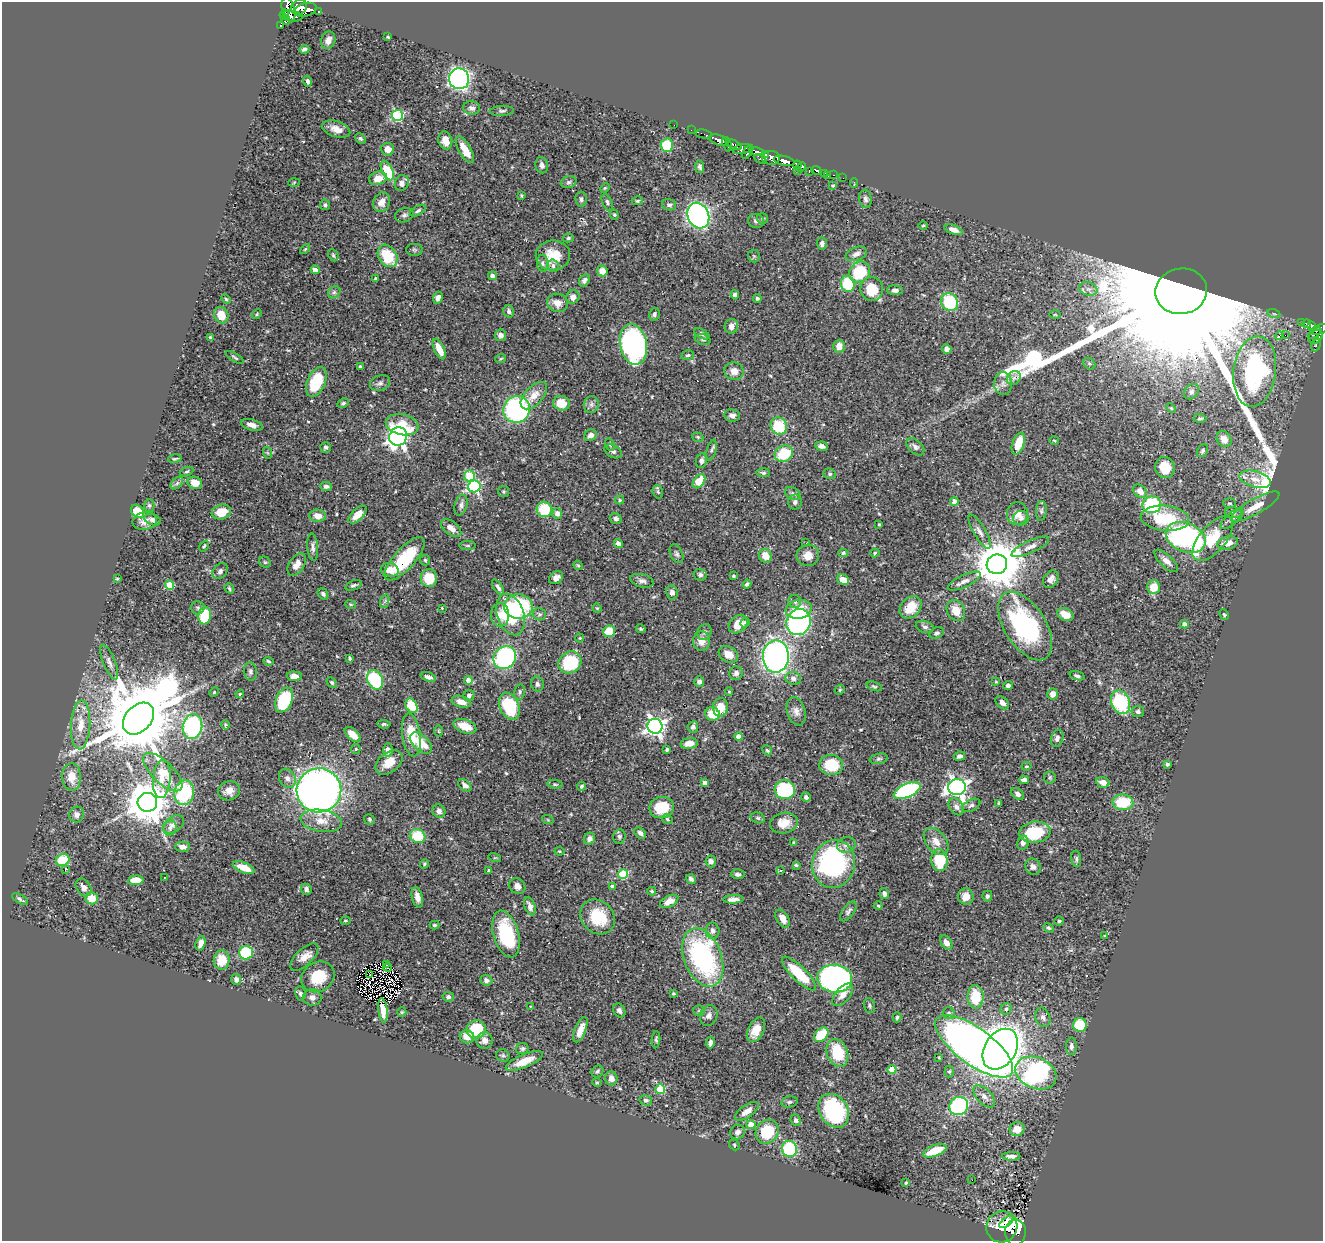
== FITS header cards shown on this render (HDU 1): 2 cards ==
NAXIS1  =                 1321
NAXIS2  =                 1239

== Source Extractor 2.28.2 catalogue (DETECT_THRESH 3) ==
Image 1321 x 1239 px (HDU 1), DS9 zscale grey, 1 PNG px = 1 image px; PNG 1325 x 1243 px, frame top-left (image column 1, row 1239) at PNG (2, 2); each listed source drawn as its Kron ellipse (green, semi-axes under 4 px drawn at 4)
Background 0.393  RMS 0.021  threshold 0.0632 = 3 sigma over >= 5 px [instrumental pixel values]
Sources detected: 551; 3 with non-positive FLUX_AUTO (blend fragments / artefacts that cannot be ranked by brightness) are neither listed nor drawn; of the other 548, the 500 brightest by FLUX_AUTO listed and drawn (48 fainter detections omitted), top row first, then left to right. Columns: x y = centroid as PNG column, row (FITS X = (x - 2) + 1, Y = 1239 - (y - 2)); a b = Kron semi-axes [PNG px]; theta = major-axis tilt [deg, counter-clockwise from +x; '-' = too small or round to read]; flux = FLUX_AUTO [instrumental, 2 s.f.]
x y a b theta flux
299 7 8 7 - 350
288 10 12 6 -73 450
305 10 11 6 15 330
318 11 3 3 - 28
285 14 4 3 - 83
291 16 11 5 -6 120
285 19 6 4 -66 93
281 25 4 3 - 4.9
388 37 3 3 - 1.6
328 40 9 7 71 9
304 49 5 4 - 3.7
459 79 10 10 - 560
308 81 5 3 - 3.8
472 108 8 7 - 5.3
502 111 12 5 3 3.7
397 116 5 5 - 150
674 125 2 2 - 4
336 129 14 7 -18 13
691 130 2 2 - 3.6
704 134 8 3 -12 220
360 139 6 4 -43 2.6
719 140 10 5 -20 330
445 141 9 7 -75 16
727 144 7 2 -71 30
734 144 8 3 -24 96
667 145 6 6 - 49
388 149 6 6 - 12
742 149 10 4 9 140
465 150 15 6 -60 25
757 151 8 3 -14 180
748 152 8 3 59 120
766 154 3 3 - 94
771 158 9 7 1 180
760 159 6 4 -28 82
784 161 10 4 -12 520
542 165 8 6 -75 5.1
797 165 4 4 - 180
700 167 6 4 -79 3.2
801 167 5 3 - 75
387 170 10 5 -65 64
816 170 5 3 - 92
797 171 3 2 - 9.9
809 172 3 2 - 19
824 173 3 3 - 57
834 175 3 2 - 4.7
828 176 3 2 - 3
378 178 9 6 16 15
843 178 2 2 - 3.6
294 182 5 4 - 1.5
569 182 8 6 15 3.5
402 183 8 6 68 8
854 183 4 3 - 2.5
833 186 4 3 - 1.6
605 188 5 4 - 1.6
521 196 3 3 - 1.6
581 199 7 6 - 4.1
865 199 9 6 -82 4.2
637 201 5 4 - 2.1
382 202 10 8 66 11
607 202 9 4 -66 3.3
325 205 5 5 - 3.1
669 205 7 5 -16 3.7
418 211 9 4 30 3.2
404 215 9 7 16 4.5
614 215 5 4 - 1.9
698 216 13 10 -66 360
762 219 5 5 - 2.2
756 221 8 7 - 4.5
923 226 5 3 - 1.4
954 230 9 4 -19 9.2
568 238 5 4 - 2.1
822 244 6 5 - 5.1
305 249 6 3 45 1.6
414 250 8 6 -2 2.6
856 254 11 6 21 7
333 255 6 5 - 2.1
553 255 17 15 -1 29
388 256 12 9 -58 50
754 256 6 6 - 2.4
543 263 8 5 -87 3.2
553 266 6 5 - 3.4
315 270 4 4 - 12
602 271 5 5 - 15
860 272 11 9 43 66
492 276 4 4 - 6.3
376 278 3 3 - 2.1
584 280 6 5 - 4.7
848 284 8 6 -77 63
872 289 12 11 - 38
1088 289 9 6 -19 7.1
895 290 7 5 -3 5.2
1181 291 26 23 10 190000
334 292 7 5 42 3.4
735 295 4 4 - 5
573 297 7 6 - 7.3
438 298 6 4 65 6.4
757 298 4 4 - 2.7
226 299 5 4 - 1.8
950 302 9 8 - 77
557 303 10 9 - 12
509 311 6 5 - 4.3
257 314 5 4 - 1.8
654 314 6 5 - 3.2
1274 314 6 4 -18 2.3
221 315 8 7 - 24
1055 315 6 4 -1 1.5
1302 322 3 2 - 8.2
1307 324 4 4 - 41
731 326 7 6 - 8
1311 326 4 4 - 38
1319 329 9 4 20 110
1315 333 7 2 35 76
702 334 8 4 -29 4
501 335 6 5 - 6
1285 335 2 2 - 1900
1279 336 4 3 - 18
210 337 4 3 - 1.9
1315 337 7 6 - 130
703 339 8 5 -15 3
633 344 20 13 -78 380
1316 345 7 3 73 13
839 346 6 5 - 11
439 349 11 5 -65 20
947 349 5 4 - 7.2
688 355 6 4 15 2.3
235 358 10 4 -32 2.5
501 358 5 3 - 1.4
1089 364 6 5 - 2.5
360 367 3 3 - 2.4
734 371 10 8 -13 11
1255 372 35 21 82 200
1014 378 7 6 - 5.3
316 382 16 9 66 58
380 383 10 7 20 5.4
1003 384 11 9 -89 8.1
1191 392 8 6 45 4.3
534 396 17 9 46 16
343 403 6 4 27 2.8
561 403 8 7 - 25
591 404 8 7 - 4.4
1171 408 5 3 - 1.4
517 409 13 13 - 240
732 415 8 6 -10 6.2
1200 418 6 3 -2 2.2
252 425 11 5 -15 7.8
402 425 16 10 -12 26
779 426 9 8 - 56
591 435 6 5 - 6.6
398 436 9 8 - 740
698 437 6 4 -22 1.9
1224 439 8 7 - 11
1054 441 4 2 - 1.5
1018 443 11 6 72 32
610 444 6 4 -63 2.2
822 446 6 4 -9 7.2
326 447 5 5 - 3.4
915 447 10 6 -42 5.4
712 450 10 4 76 3.5
613 451 9 6 -29 4.3
1202 451 7 5 59 2.6
268 453 6 4 -70 1.8
784 454 9 8 - 56
175 459 7 3 11 1.9
701 461 7 5 80 5.2
1165 468 11 9 -73 24
186 472 7 4 23 2
763 473 7 4 -2 2.8
830 474 6 5 - 2.5
470 476 5 5 - 75
1255 479 16 8 -15 17
699 481 8 5 51 37
177 483 7 4 45 3.1
195 483 7 6 - 13
326 486 6 4 -5 4
474 486 6 6 - 240
1140 491 7 6 - 12
503 492 5 5 - 2.1
658 492 7 5 -73 2.9
793 494 8 6 -31 4.2
620 500 4 4 - 1.8
954 501 4 4 - 14
795 502 7 7 - 5.3
1229 503 6 5 - 2.3
461 505 10 6 73 5.1
1152 505 9 8 - 99
149 506 6 5 - 2.6
1255 506 27 7 29 22
544 509 7 7 - 55
138 511 7 5 -48 43
1041 511 10 5 85 3.4
221 512 10 7 15 25
557 513 5 5 - 9.8
1234 513 8 5 -8 3.8
1017 514 11 10 - 12
358 515 11 5 44 18
318 516 8 6 -5 12
1021 518 8 7 - 6.2
1165 518 24 12 -5 69
616 519 6 5 - 5.1
1232 519 14 6 42 6
153 520 9 5 -19 4.9
145 521 12 8 10 11
879 524 3 3 - 1.5
451 528 12 6 -36 11
980 531 19 6 -60 7.8
1186 537 21 14 -23 290
1213 538 27 13 49 49
806 543 3 2 - 1.6
1228 543 10 6 13 15
618 544 5 4 - 7
204 546 6 3 53 1.7
468 546 8 4 0 2.3
313 547 14 5 -84 5.3
1030 547 20 6 24 8.9
843 553 5 4 - 2
875 553 5 4 - 1.6
676 554 10 6 -64 3.9
808 555 11 11 - 17
765 556 7 6 - 18
405 559 27 10 49 84
425 560 5 5 - 2.1
1166 561 15 6 -43 8.9
265 562 6 5 - 2.4
997 564 10 10 - 6700
297 565 12 7 58 11
578 565 5 4 - 1.6
390 570 9 6 -9 15
220 571 9 6 47 4.5
700 575 7 5 -13 3.3
734 576 3 3 - 2.4
429 578 9 8 - 39
556 578 7 5 36 7
117 579 3 3 - 1.5
1051 579 9 7 57 6.9
843 580 6 5 - 15
642 581 12 6 -14 5.6
964 581 18 6 25 8.2
747 584 4 3 - 3.2
170 585 5 4 - 47
353 585 8 4 20 3.3
498 587 9 4 -55 4.9
1153 587 7 6 - 23
229 588 5 4 - 2.8
672 592 7 6 - 6.6
323 594 6 4 -52 3.5
385 601 7 4 71 2.7
795 601 6 6 - 4
351 604 6 3 -19 1.5
518 606 14 12 -4 100
910 607 12 9 47 33
198 608 6 6 - 3.1
442 608 3 3 - 1.3
597 608 5 4 - 1.6
799 609 13 9 9 33
956 611 11 8 -60 21
511 614 21 13 -72 100
539 614 7 6 - 3.2
1065 614 9 6 -24 14
500 615 12 9 89 14
1224 615 6 4 -63 1.6
205 616 9 6 81 64
745 622 5 4 - 3.4
799 622 13 12 - 260
738 624 11 8 42 19
1184 624 4 4 - 5.4
1025 626 38 20 -57 220
925 627 9 5 -17 4.8
641 629 5 4 - 2.1
609 631 6 6 - 32
705 632 8 6 70 4
937 633 8 5 25 3.4
580 638 4 4 - 1.5
701 641 10 8 -85 11
728 654 10 7 -31 13
776 656 16 13 87 540
505 658 12 10 48 200
350 659 3 3 - 2.3
268 661 5 4 - 1.9
109 662 18 6 -69 7.7
570 662 12 10 36 88
250 671 9 6 -83 4.4
736 673 7 6 - 5.3
294 676 7 5 -4 8.6
1077 676 8 4 -17 3.1
428 677 8 4 -17 4.9
793 678 8 6 -17 5.6
375 680 10 7 -65 110
468 680 4 4 - 13
332 682 6 4 -49 2.3
699 682 5 5 - 5.1
996 682 4 3 - 1.4
537 684 7 6 - 4.3
1008 685 5 4 - 4.4
874 686 8 4 -20 2.4
840 690 5 4 - 1.8
214 692 5 4 - 1.6
520 692 7 5 77 3.3
729 692 4 4 - 1.5
240 694 4 3 - 1.4
1053 694 5 5 - 11
469 695 6 5 - 4.5
284 700 13 8 67 100
461 702 10 5 -16 11
1121 702 12 9 -67 100
1002 703 8 5 -44 6.3
411 706 7 5 -60 37
509 706 14 9 -66 85
720 707 9 7 85 22
796 711 14 9 -73 10
1138 712 6 5 - 3.3
712 714 7 7 - 28
138 719 18 13 47 21000
384 724 7 4 -5 2.8
81 725 24 9 87 26
225 725 4 4 - 1.7
192 726 12 9 81 170
465 726 12 6 -20 24
655 726 7 7 - 600
693 727 5 5 - 4.1
438 731 6 4 -89 1.6
352 734 9 5 -41 15
411 735 21 9 -82 36
739 737 4 4 - 14
1057 738 8 6 74 5.5
421 743 13 7 -42 29
689 743 8 5 5 11
356 749 5 4 - 1.7
388 750 7 5 -89 7.6
667 750 4 3 - 2.6
767 750 5 4 - 2.1
960 756 5 4 - 4.8
879 759 9 5 11 3.3
389 762 15 10 37 21
1167 764 4 3 - 2.8
831 765 12 10 -2 52
1026 766 5 4 - 2
163 772 25 11 -44 31
71 777 14 9 -86 16
1050 777 6 6 - 2.4
287 778 10 8 -60 7.3
162 779 19 9 85 20
1024 780 5 4 - 5.1
1103 782 7 5 -15 9.2
705 783 4 4 - 11
555 784 7 4 -7 2.1
465 785 7 5 -40 5.2
582 786 4 4 - 2.1
957 787 9 8 - 640
319 790 22 22 - 1100
785 790 10 9 - 110
229 791 11 9 20 12
907 791 14 6 24 190
184 793 12 10 79 110
1018 794 7 5 -42 4.8
806 797 5 4 - 3.9
147 802 9 9 - 4900
1123 802 10 8 -4 52
999 803 3 3 - 1.6
971 805 10 5 27 4.3
956 807 9 6 -54 6.8
661 808 12 10 10 39
439 811 7 6 - 6.2
77 815 8 7 - 6.4
758 818 7 5 -16 2.6
369 819 5 5 - 2.2
667 819 6 4 -29 1.9
548 820 6 3 -19 1.4
321 821 21 11 -8 18
784 823 14 10 9 19
173 824 12 7 34 7.2
170 828 7 6 - 4.2
1035 832 16 10 8 66
640 833 7 5 -41 4.9
418 836 8 6 -25 55
619 837 7 6 - 3.3
589 839 6 5 - 5.4
793 842 4 3 - 1.5
936 842 15 10 -52 15
1023 843 7 5 79 6.9
846 845 9 7 23 6.3
182 847 7 5 0 7.5
559 851 5 3 - 1.5
495 858 6 4 -17 1.6
1076 859 8 5 -83 3.2
63 860 7 6 - 48
939 860 11 8 -82 61
711 861 6 5 - 4.6
425 864 5 4 - 1.7
834 864 24 21 77 260
796 865 4 3 - 2.1
1033 867 9 7 -48 6.5
244 868 11 5 -22 20
65 870 3 3 - 19
489 870 4 3 - 3.3
781 870 3 3 - 2.1
623 874 5 5 - 76
738 874 7 5 -2 4.2
164 878 3 2 - 2.2
691 879 5 4 - 3.7
135 880 8 5 3 23
517 886 8 7 - 7.9
612 886 4 3 - 5.3
84 887 10 7 -56 8.9
306 889 6 5 - 5.1
652 891 4 3 - 2.2
884 893 5 4 - 4.6
987 896 5 5 - 3.7
417 897 10 5 -76 9.4
966 897 8 8 - 14
91 898 6 6 - 24
20 899 9 3 -30 3.2
733 899 10 4 2 7.5
669 901 10 5 26 11
530 906 9 5 -69 8.2
878 906 4 4 - 2
848 911 11 5 54 4.1
598 917 19 16 -45 56
783 919 10 6 -60 12
345 921 5 3 - 1.5
1059 921 4 4 - 1.9
435 925 5 3 - 1.9
1049 928 5 4 - 2.5
712 931 8 7 - 5.4
506 934 24 12 -74 94
1105 936 4 3 - 1.5
946 942 8 5 -58 8.9
201 943 7 4 72 9.6
246 953 7 6 - 78
304 957 18 8 43 13
703 957 30 19 -69 240
222 960 9 8 - 25
387 965 3 2 - 1.8
387 968 4 4 - 1.8
370 974 2 2 - 1.6
799 974 23 7 -45 61
318 977 17 14 31 42
236 979 5 5 - 5.3
835 979 17 14 -5 510
486 980 6 5 - 4.3
301 993 7 5 -79 4.7
673 993 4 3 - 1.5
843 995 13 7 50 11
312 997 9 8 - 6.1
448 997 5 5 - 3.3
975 997 12 8 -89 48
530 1006 3 3 - 3
870 1006 8 5 -72 3.1
1006 1009 6 5 - 4.5
383 1010 12 4 -83 13
619 1010 7 5 -62 4.9
699 1010 6 5 - 2.3
402 1012 5 4 - 1.5
949 1013 6 5 - 2.9
709 1015 10 8 68 7
897 1017 5 4 - 2.2
1043 1017 10 7 -69 6.5
1080 1025 7 6 - 49
476 1029 10 9 - 56
580 1030 13 5 68 14
756 1030 13 7 63 22
821 1035 8 6 45 44
467 1037 7 6 - 14
484 1040 8 8 - 10
656 1040 8 4 85 2.3
710 1043 6 4 81 5
974 1046 46 18 -36 1900
1071 1046 9 5 89 5.3
522 1049 6 5 - 2.7
1000 1049 22 15 57 1100
837 1053 14 10 -70 49
503 1055 7 6 - 3
939 1058 3 3 - 1.8
524 1061 20 6 23 22
892 1070 4 4 - 41
597 1071 6 5 - 3
949 1071 6 5 - 2.1
1036 1073 21 15 -23 330
611 1078 7 6 - 9.2
597 1083 5 3 - 1.6
660 1089 5 5 - 69
984 1097 13 7 -46 8.7
646 1100 6 5 - 3.6
789 1102 8 5 10 3.5
959 1106 9 9 - 150
747 1111 14 6 34 13
834 1111 18 14 -57 160
796 1120 6 5 - 3.8
751 1125 4 4 - 27
1017 1129 7 7 - 16
737 1132 8 7 - 5.9
767 1132 12 11 - 62
734 1145 6 4 -50 1.8
790 1149 8 7 - 100
935 1151 12 5 21 42
1011 1156 9 4 0 6
972 1180 3 2 - 6
906 1183 4 3 - 1.8
1006 1222 8 4 36 6
1002 1227 16 15 - 15
1015 1232 13 10 89 100
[48 fainter detections neither listed nor drawn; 3 non-positive-flux detections neither listed nor drawn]